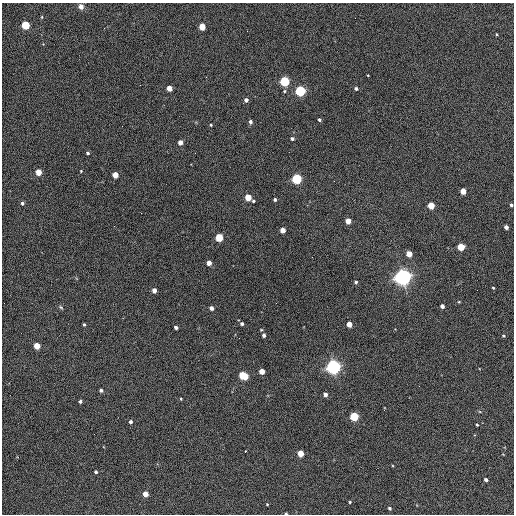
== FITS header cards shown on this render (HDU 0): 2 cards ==
NAXIS1  =                  512 / Axis length
NAXIS2  =                  512 / Axis length

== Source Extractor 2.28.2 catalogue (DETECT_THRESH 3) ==
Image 512 x 512 px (HDU 0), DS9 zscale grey, 1 PNG px = 1 image px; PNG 516 x 516 px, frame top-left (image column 1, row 512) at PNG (2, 3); no overlay
Background 412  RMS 22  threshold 65.8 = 3 sigma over >= 5 px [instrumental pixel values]
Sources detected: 73; all 73 listed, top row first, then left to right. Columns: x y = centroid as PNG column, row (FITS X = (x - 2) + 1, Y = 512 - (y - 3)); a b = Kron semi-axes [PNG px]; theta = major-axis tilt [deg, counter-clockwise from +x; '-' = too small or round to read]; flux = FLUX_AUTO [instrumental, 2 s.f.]
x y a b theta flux
81 6 6 5 - 6.7e+03
25 25 4 4 - 1.1e+05
202 27 4 4 - 4.0e+04
496 34 4 2 - 1.1e+03
368 75 3 2 - 9.5e+02
206 77 2 2 - 7.9e+02
284 81 5 4 - 1.9e+05
169 88 4 4 - 2.1e+04
356 89 4 3 - 3.4e+03
284 91 5 4 - 1.9e+03
300 91 5 4 - 2.5e+05
246 100 4 4 - 5.3e+03
319 120 3 3 - 2.7e+03
250 122 4 4 - 4.2e+03
211 125 3 2 - 1.6e+03
292 139 4 3 - 3.5e+03
180 142 4 4 - 1.4e+04
88 153 4 3 - 2.2e+03
81 171 3 3 - 1.1e+03
38 172 4 4 - 3.1e+04
115 175 4 4 - 2.6e+04
297 179 5 4 - 2.2e+05
463 191 4 4 - 2.5e+04
248 197 4 4 - 4.2e+04
275 200 3 3 - 2.9e+03
253 201 3 3 - 2.0e+03
22 203 4 4 - 3.1e+03
511 205 3 3 - 2.6e+03
431 206 4 4 - 5.0e+04
348 221 4 4 - 2.5e+04
506 227 4 3 - 8.6e+03
283 230 4 4 - 1.9e+04
219 237 4 4 - 8.5e+04
461 247 4 4 - 6.1e+04
409 254 4 4 - 3.2e+04
312 257 2 2 - 7.1e+02
209 263 4 4 - 1.5e+04
403 277 6 6 - 1.0e+06
356 282 4 4 - 2.8e+03
493 288 4 3 - 1.4e+03
154 290 4 4 - 1.1e+04
459 302 3 3 - 1.3e+03
276 303 2 2 - 6.0e+02
442 306 4 4 - 6.3e+03
61 307 6 5 - 2.1e+03
211 308 4 4 - 7.1e+03
242 324 3 3 - 3.2e+03
349 324 4 4 - 2.1e+04
84 325 3 3 - 2.0e+03
176 327 4 3 - 4.7e+03
261 330 3 3 - 1.3e+03
264 335 4 3 - 4.5e+03
503 336 4 3 - 1.9e+03
37 346 4 4 - 3.1e+04
333 367 5 5 - 7.1e+05
262 371 4 4 - 2.2e+04
243 376 6 4 -20 1.0e+05
101 390 4 3 - 3.8e+03
325 394 4 3 - 7.4e+03
181 399 3 3 - 1.3e+03
80 401 3 3 - 3.2e+03
354 416 4 4 - 1.3e+05
130 422 4 4 - 3.7e+03
477 425 3 2 - 1.5e+03
245 451 3 2 - 1.8e+03
300 453 4 4 - 3.4e+04
96 472 3 3 - 2.8e+03
486 480 4 3 - 4.2e+03
145 494 4 4 - 2.0e+04
350 502 4 3 - 1.5e+03
267 504 2 2 - 1.1e+03
389 508 3 3 - 2.5e+03
286 513 3 2 - 1.8e+03
At the frame edge (FLAGS 8, measured only in part): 2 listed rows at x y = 511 205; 286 513